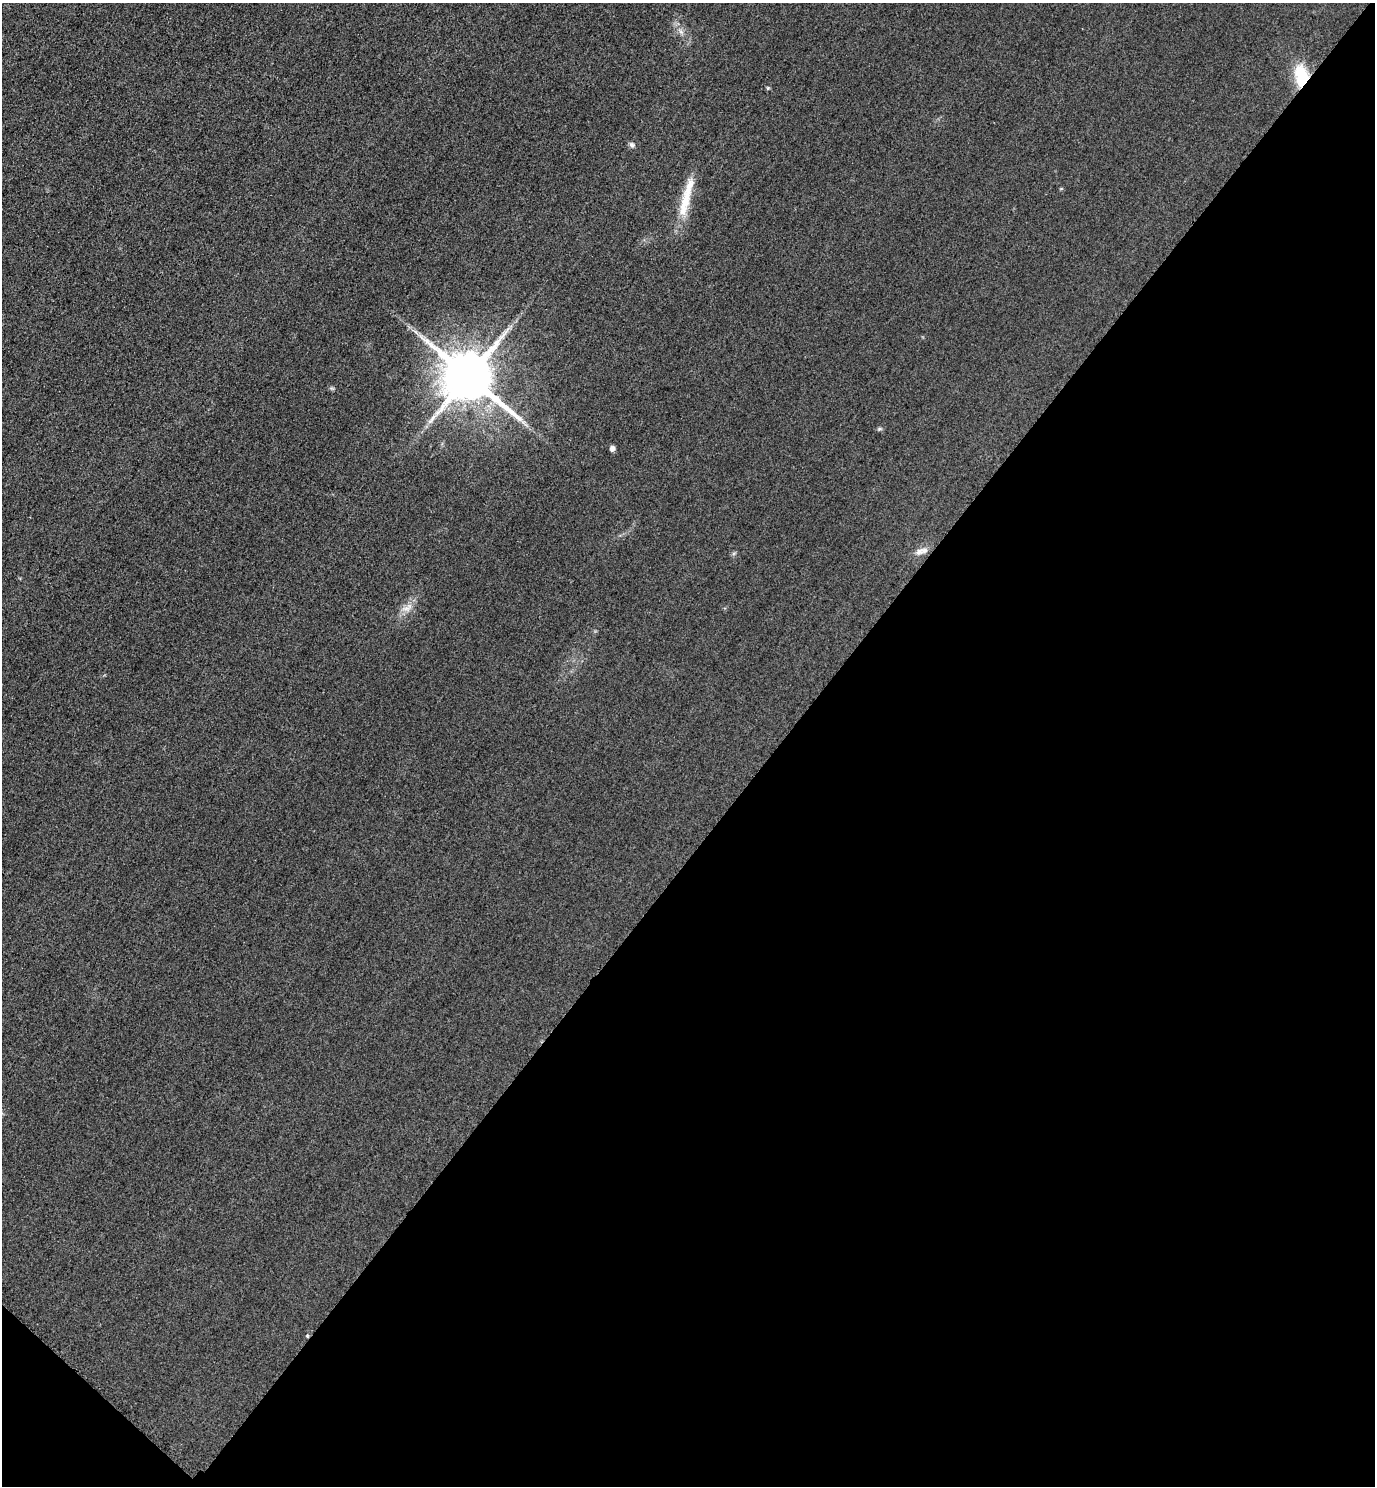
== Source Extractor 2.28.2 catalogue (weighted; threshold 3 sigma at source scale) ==
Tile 15 of 4 x 4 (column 3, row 4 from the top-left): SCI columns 3070-4442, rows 30-1513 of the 5996 x 5993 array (HDU 1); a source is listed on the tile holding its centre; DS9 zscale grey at full resolution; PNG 1377 x 1488 px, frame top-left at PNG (2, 3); no overlay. Shown black and unused: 44% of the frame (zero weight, under 3 of 4 exposures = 3% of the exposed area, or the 3 px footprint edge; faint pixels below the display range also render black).
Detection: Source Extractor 2.28.2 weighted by HDU 2 'WHT'; one run over the whole footprint, this tile lists its part. Background 0.0498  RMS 0.017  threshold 0.0754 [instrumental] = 3 sigma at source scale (4.5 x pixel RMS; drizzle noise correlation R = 1.50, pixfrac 1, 0.05/0.05 arcsec/px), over >= 5 px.
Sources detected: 10; all 10 listed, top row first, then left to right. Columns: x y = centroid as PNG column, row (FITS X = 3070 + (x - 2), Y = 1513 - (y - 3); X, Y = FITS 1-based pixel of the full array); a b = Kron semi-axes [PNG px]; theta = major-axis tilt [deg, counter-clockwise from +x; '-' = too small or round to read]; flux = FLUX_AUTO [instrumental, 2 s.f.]
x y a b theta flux
681 32 9 5 -59 5.5
1301 76 27 15 -81 57
768 88 5 4 - 1.9
632 145 7 6 - 4.5
685 201 45 12 75 53
468 376 14 13 - 11000
879 429 6 4 44 2.5
612 449 6 5 - 5.8
919 551 13 8 28 11
407 608 17 9 28 15
Overlapping masked pixels (flux is a lower limit): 1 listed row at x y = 1301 76